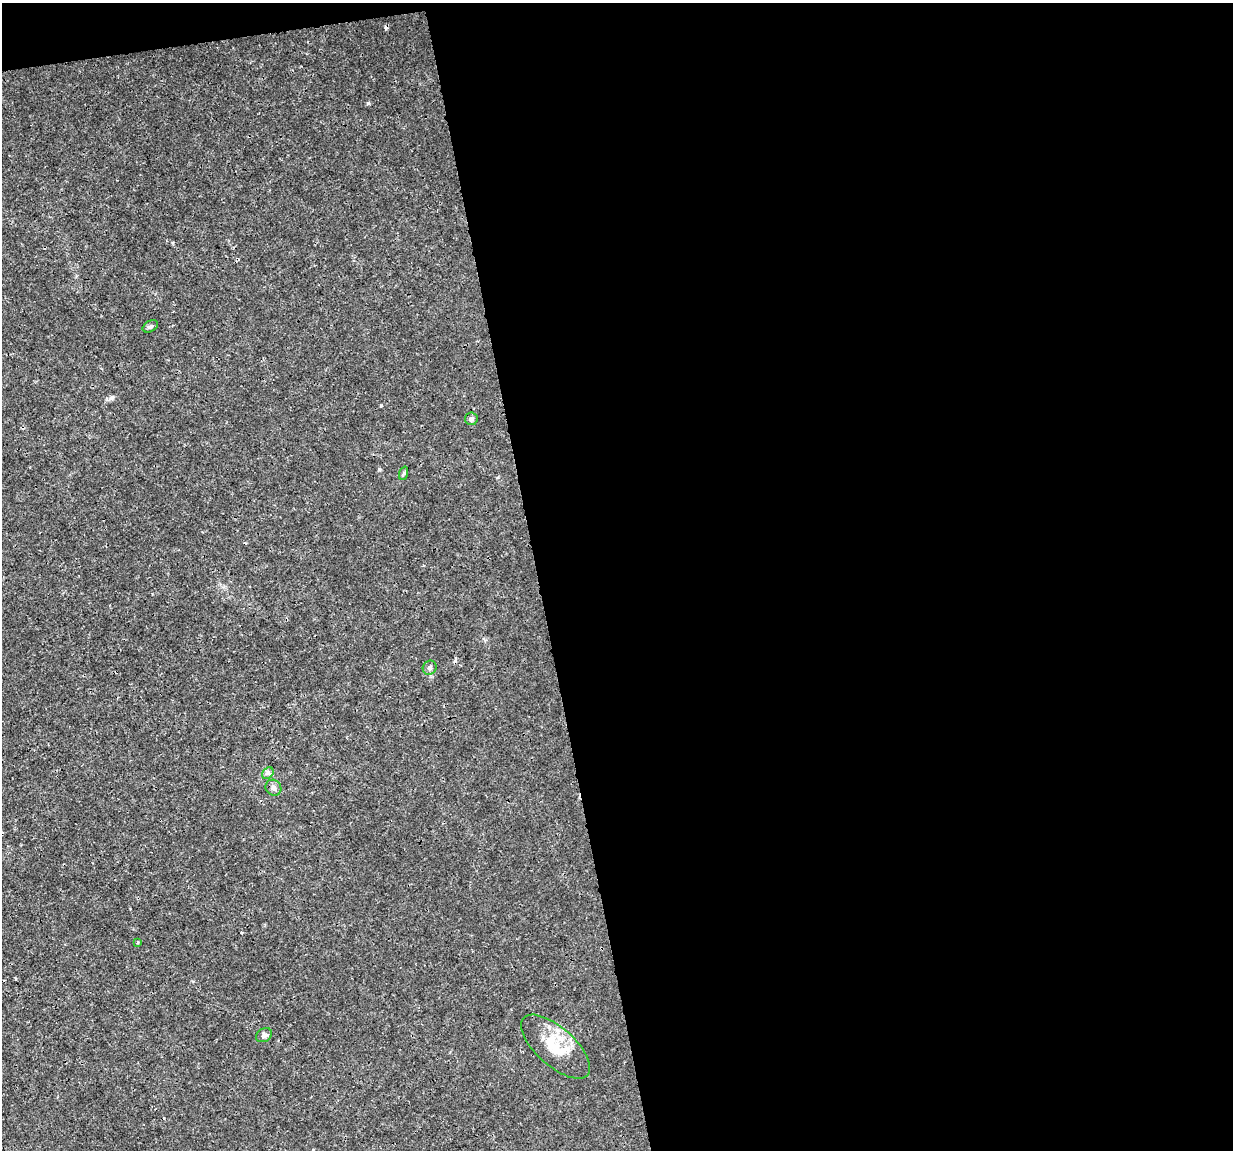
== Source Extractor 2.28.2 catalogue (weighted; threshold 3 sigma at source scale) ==
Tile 4 of 4 x 4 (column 4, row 1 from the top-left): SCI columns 3693-4923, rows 3525-4672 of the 4923 x 4703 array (HDU 1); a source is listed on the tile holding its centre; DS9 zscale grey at full resolution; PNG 1235 x 1152 px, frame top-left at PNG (2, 3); each listed source drawn as its Kron ellipse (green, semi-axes under 4 px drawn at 4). Shown black and unused: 58% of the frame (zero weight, under 3 of 4 exposures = <1% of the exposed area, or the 3 px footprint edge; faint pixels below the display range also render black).
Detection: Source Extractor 2.28.2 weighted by HDU 2 'WHT'; one run over the whole footprint, this tile lists its part. Background 0.00291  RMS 8.1e-04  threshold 0.00363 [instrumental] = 3 sigma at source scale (4.5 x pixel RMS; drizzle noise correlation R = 1.50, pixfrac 1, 0.0396/0.0396 arcsec/px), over >= 5 px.
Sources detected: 11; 2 cosmic-ray / hot-pixel residue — neither listed nor drawn; the other 9 listed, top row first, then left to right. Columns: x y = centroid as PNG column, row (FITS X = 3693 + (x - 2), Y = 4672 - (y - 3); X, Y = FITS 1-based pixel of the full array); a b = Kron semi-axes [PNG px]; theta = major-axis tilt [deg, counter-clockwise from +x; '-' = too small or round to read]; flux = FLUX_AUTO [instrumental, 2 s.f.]
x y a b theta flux
150 326 8 5 29 0.18
471 419 6 6 - 0.21
404 473 7 4 70 0.12
430 668 7 6 - 0.22
268 773 6 5 - 0.19
273 788 8 7 - 0.27
138 942 3 3 - 0.089
264 1035 8 6 30 0.25
555 1047 43 19 -42 2.7